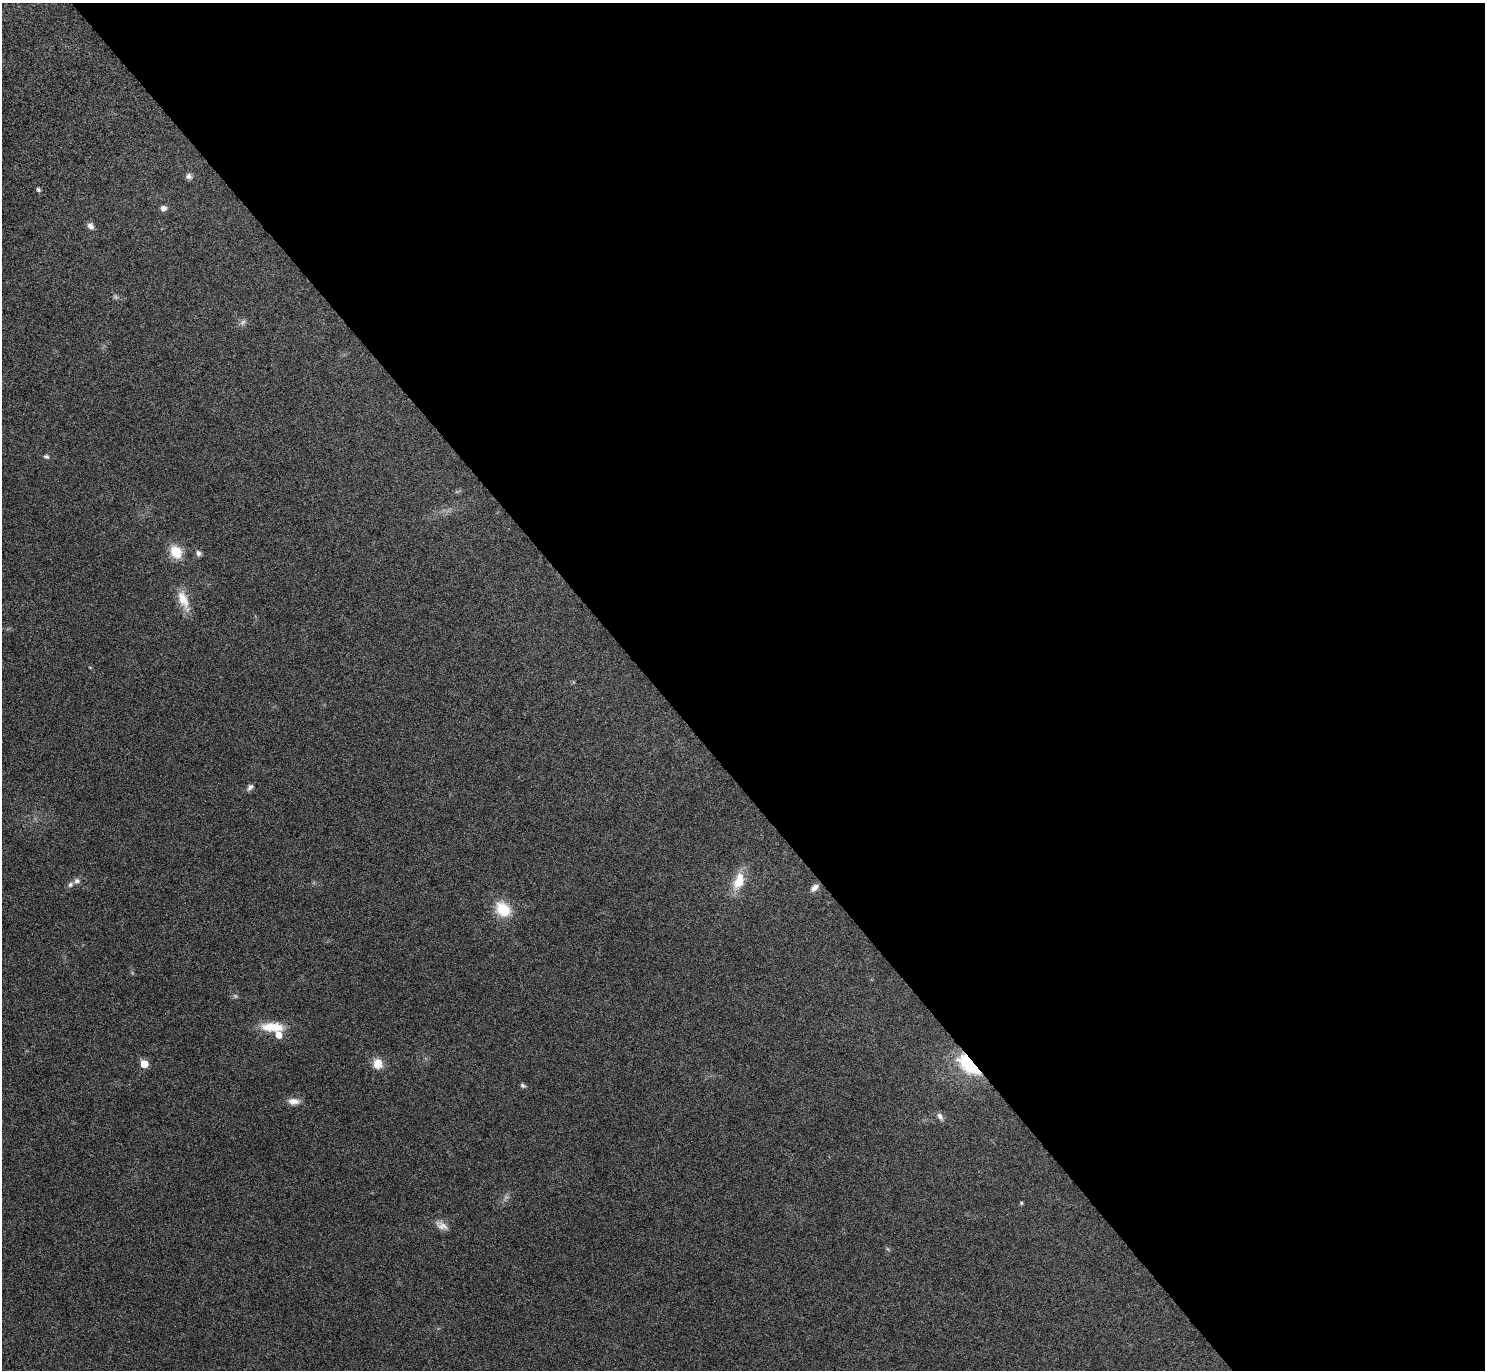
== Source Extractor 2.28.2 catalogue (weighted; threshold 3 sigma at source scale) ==
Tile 8 of 4 x 4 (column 4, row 2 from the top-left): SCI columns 4472-5954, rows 2914-4281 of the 5961 x 5953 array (HDU 1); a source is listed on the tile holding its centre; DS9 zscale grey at full resolution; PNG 1487 x 1372 px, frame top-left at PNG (2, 3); no overlay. Shown black and unused: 56% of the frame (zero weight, under 5 of 9 exposures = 2% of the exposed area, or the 3 px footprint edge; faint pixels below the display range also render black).
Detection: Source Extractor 2.28.2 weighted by HDU 2 'WHT'; one run over the whole footprint, this tile lists its part. Background 0.0516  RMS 0.0041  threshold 0.0167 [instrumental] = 3 sigma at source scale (4.09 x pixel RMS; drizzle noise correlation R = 1.36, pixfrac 0.8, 0.05/0.05 arcsec/px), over >= 5 px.
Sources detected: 27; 1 too faint to see at this stretch — not listed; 1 inside a brighter listed object's ellipse — not listed separately; the other 25 listed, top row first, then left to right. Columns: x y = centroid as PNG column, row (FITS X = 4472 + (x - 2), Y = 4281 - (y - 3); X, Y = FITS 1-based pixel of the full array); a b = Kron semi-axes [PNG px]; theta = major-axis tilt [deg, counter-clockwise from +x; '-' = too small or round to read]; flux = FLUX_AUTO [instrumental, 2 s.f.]
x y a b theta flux
189 176 8 7 - 1.2
38 189 6 4 -56 0.62
164 208 8 7 - 1.4
90 226 9 7 -52 1.6
243 322 8 5 44 0.95
46 457 7 6 - 0.82
176 552 14 11 -61 7.9
198 553 8 6 -75 1.1
183 600 29 11 -67 6.2
250 787 10 5 48 1.1
77 881 7 7 - 1.4
739 881 24 13 71 7.8
70 885 7 6 - 1.1
815 887 10 7 41 1.7
503 909 17 13 -43 11
235 996 6 4 -71 0.5
272 1027 31 12 -3 8.4
144 1064 5 5 - 7.2
378 1064 11 10 - 4.9
969 1065 27 13 -43 22
523 1085 7 5 -25 0.7
293 1101 14 8 0 2.8
940 1116 10 6 -58 1.5
1021 1203 4 4 - 0.48
441 1225 17 9 -25 2.7
Overlapping masked pixels (flux is a lower limit): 1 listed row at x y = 969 1065